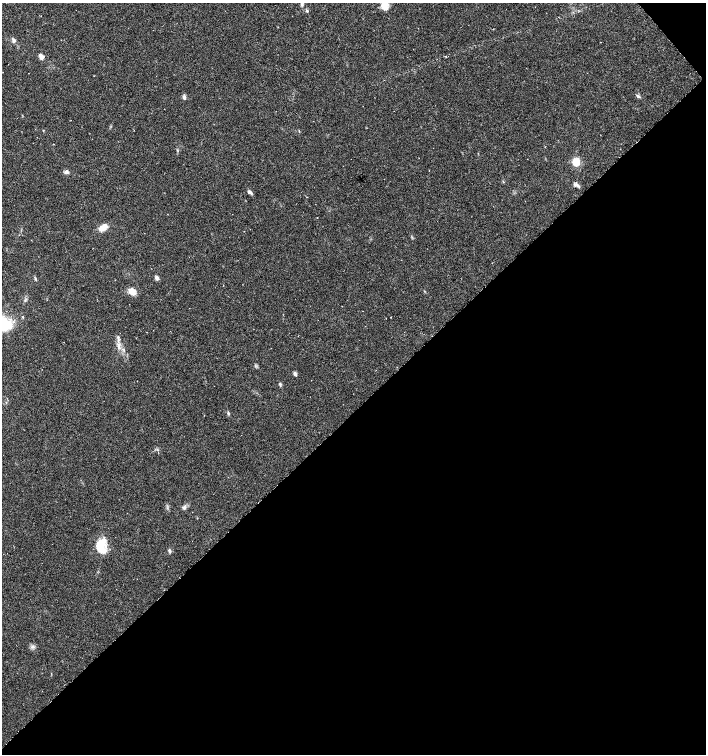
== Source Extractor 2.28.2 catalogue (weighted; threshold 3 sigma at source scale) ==
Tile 12 of 4 x 4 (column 4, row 3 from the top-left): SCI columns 4438-5845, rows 1505-3008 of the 5994 x 6024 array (HDU 1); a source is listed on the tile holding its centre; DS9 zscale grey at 2 x 2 block average (1 PNG px = mean of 2 x 2 image px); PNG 708 x 756 px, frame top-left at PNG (2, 3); no overlay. Shown black and unused: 46% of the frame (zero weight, under 3 of 6 exposures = <1% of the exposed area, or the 3 px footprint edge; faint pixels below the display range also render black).
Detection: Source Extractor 2.28.2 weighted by HDU 2 'WHT'; one run over the whole footprint, this tile lists its part. Background 0.0356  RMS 0.0031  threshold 0.0128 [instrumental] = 3 sigma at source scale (4.09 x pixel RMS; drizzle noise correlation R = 1.36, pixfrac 0.8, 0.0396/0.0396 arcsec/px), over >= 5 px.
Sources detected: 24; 2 inside a brighter listed object's ellipse — not listed separately; the other 22 listed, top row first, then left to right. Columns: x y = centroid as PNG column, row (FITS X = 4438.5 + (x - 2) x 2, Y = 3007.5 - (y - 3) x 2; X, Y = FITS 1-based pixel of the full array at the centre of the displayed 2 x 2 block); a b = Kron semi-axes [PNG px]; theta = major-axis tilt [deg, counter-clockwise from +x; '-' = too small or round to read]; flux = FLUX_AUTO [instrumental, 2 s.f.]
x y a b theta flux
302 3 7 4 -88 1.8
384 6 13 8 -85 7.7
14 40 6 4 -83 1.4
41 56 4 4 - 3.7
446 56 2 2 - 0.34
184 97 6 4 -71 1.4
53 144 2 2 - 0.28
576 162 4 4 - 17
67 172 6 4 -26 1.9
575 185 5 4 - 1.3
250 192 6 4 -28 1.7
103 228 11 6 37 5.7
157 278 4 3 - 2.6
35 279 5 3 - 0.77
132 291 9 7 -59 4.8
118 338 6 2 83 1.3
295 374 6 4 -62 1.4
280 385 6 2 -85 0.77
228 413 5 3 - 0.85
184 507 5 5 - 1.5
99 546 22 11 -58 11
169 551 5 3 - 1.2
Isophote crosses this tile's border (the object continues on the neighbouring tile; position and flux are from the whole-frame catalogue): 2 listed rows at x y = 302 3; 384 6
Diffuse or blended objects may show on this block-average render without a row.